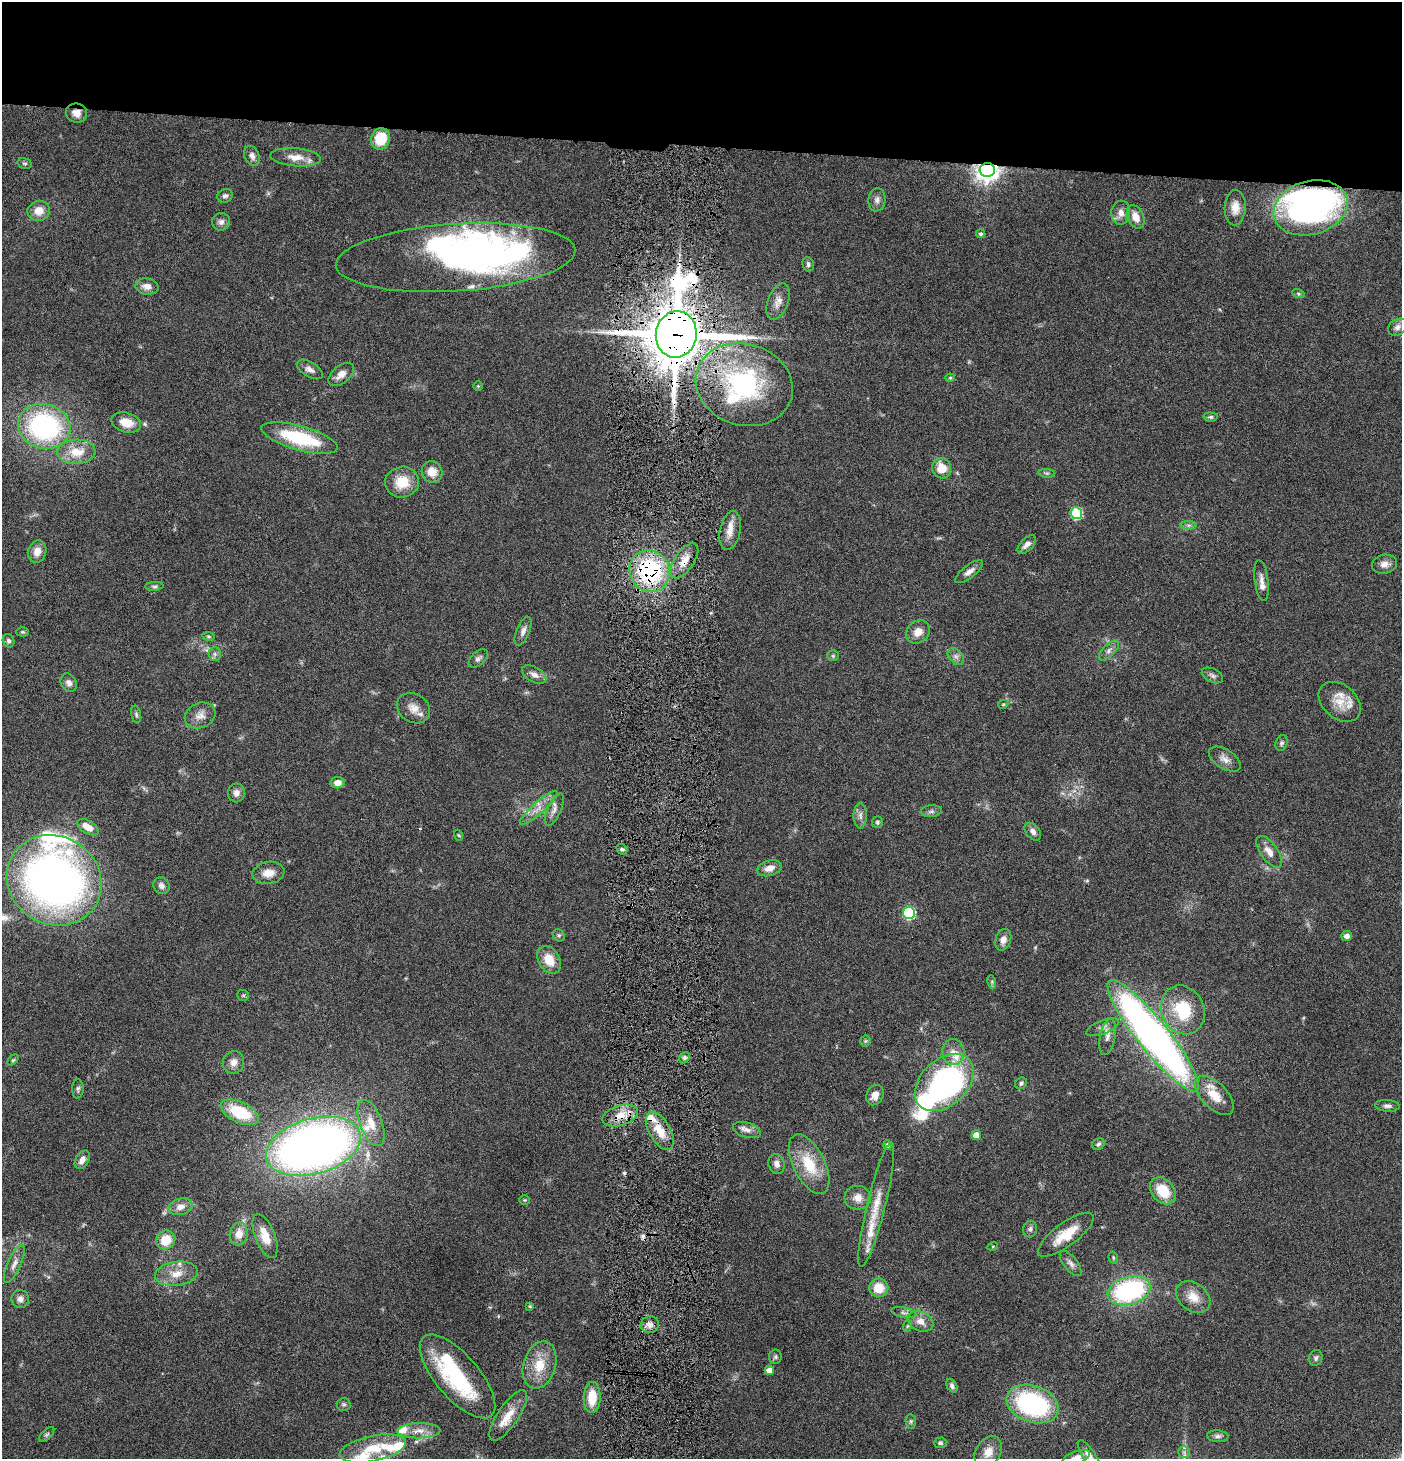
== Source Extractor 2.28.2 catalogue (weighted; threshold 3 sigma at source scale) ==
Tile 2 of 3 x 3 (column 2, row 1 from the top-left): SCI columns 1547-2946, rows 2914-4370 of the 4445 x 4372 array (HDU 1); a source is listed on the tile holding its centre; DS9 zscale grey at full resolution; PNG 1404 x 1461 px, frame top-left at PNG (2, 2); each listed source drawn as its Kron ellipse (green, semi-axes under 4 px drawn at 4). Shown black and unused: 10% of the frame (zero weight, under 4 of 8 exposures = <1% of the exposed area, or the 3 px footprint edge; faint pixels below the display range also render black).
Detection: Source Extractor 2.28.2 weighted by HDU 2 'WHT'; one run over the whole footprint, this tile lists its part. Background 0.0791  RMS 0.0044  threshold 0.0179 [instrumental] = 3 sigma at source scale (4.09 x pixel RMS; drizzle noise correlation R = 1.36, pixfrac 0.8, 0.05/0.05 arcsec/px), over >= 5 px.
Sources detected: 188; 2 too faint to see at this stretch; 7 inside a brighter object's white glare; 2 cosmic-ray / hot-pixel residue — neither listed nor drawn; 16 inside a brighter listed object's ellipse — not listed separately; the other 161 listed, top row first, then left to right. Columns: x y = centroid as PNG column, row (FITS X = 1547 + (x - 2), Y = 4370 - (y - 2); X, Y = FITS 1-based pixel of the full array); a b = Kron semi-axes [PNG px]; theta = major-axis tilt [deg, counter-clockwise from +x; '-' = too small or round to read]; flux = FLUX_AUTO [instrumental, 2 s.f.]
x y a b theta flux
76 113 11 9 -16 2.9
380 139 11 9 63 14
252 156 10 7 -65 2.2
296 157 25 9 -4 5.5
25 163 7 5 -17 0.75
987 170 7 7 - 340
225 196 8 6 24 1.3
877 200 12 8 81 2
1235 208 18 10 88 4.5
1311 208 38 27 16 80
39 211 11 10 - 4.9
1121 213 12 9 84 3
1136 217 12 8 -66 4.5
221 222 9 8 - 1.8
981 234 4 4 - 0.85
456 258 120 33 4 120
808 264 7 5 -75 0.95
147 286 11 8 -9 3.3
1298 293 6 4 -20 0.56
778 301 19 10 69 3.4
1397 327 10 7 33 2.3
676 334 23 20 80 2700
310 369 14 7 -30 2.2
341 374 15 8 40 3.6
950 378 4 4 - 0.47
744 385 49 40 -17 66
478 386 4 4 - 0.4
1210 417 7 4 -5 0.78
126 422 15 9 -17 6.2
44 426 26 22 -14 72
299 438 39 12 -16 29
76 452 19 12 2 9.1
942 468 10 9 - 6.9
432 472 11 10 - 5.4
1047 473 8 3 -5 0.7
402 482 17 15 11 9.4
1076 513 6 5 - 34
1189 525 8 4 0 0.96
730 531 19 10 78 4.8
1027 544 11 6 45 2.2
37 552 11 9 73 3.6
684 561 20 9 55 5.5
1384 564 12 9 12 3
650 571 21 19 -57 49
969 572 17 6 37 2.4
1262 581 20 7 -82 2.6
154 586 9 4 4 0.82
523 631 15 6 67 2.1
22 632 6 4 -2 0.66
918 632 13 10 42 4.3
208 636 6 4 -7 0.55
8 641 7 5 -70 1
1109 650 13 6 45 1.8
215 654 6 6 - 1.1
833 656 5 5 - 0.68
956 656 9 6 -48 1.7
478 659 11 6 43 1.4
534 675 13 7 -30 2.7
1212 675 11 6 -27 1.4
69 683 10 7 -59 1.9
1340 702 24 17 -40 7.2
1003 704 5 4 - 0.45
413 708 17 14 -33 4.6
136 714 9 5 -77 0.79
200 715 16 12 24 3.9
1282 743 8 6 74 0.92
1225 759 18 9 -33 3.2
338 783 7 5 8 2.7
236 793 9 8 - 2.1
539 808 24 6 42 4.3
554 810 18 7 66 2.6
931 811 10 6 4 1.2
860 816 13 6 -90 1.9
877 822 5 5 - 0.74
88 827 12 6 -32 4.9
1033 832 10 6 -51 1.9
458 835 6 3 -70 0.42
622 849 6 5 - 0.83
1269 852 18 8 -54 3.9
769 868 12 7 17 3.5
268 873 16 11 9 4.5
54 880 48 44 -32 250
161 886 9 7 -52 1.7
909 913 6 6 - 45
559 935 6 5 - 0.72
1347 936 5 5 - 1.9
1003 940 11 7 72 2.7
549 960 15 10 -58 6.8
992 982 7 4 -73 0.72
243 995 6 5 - 0.7
1183 1010 25 21 -65 21
1103 1027 17 6 21 2.3
1153 1036 70 15 -51 280
1107 1037 18 7 79 3
865 1041 5 5 - 0.57
953 1052 13 11 -89 4
684 1058 6 4 46 0.85
13 1060 6 4 44 0.56
234 1062 11 10 - 3
944 1082 34 23 43 100
1021 1083 6 5 - 0.94
78 1089 10 5 87 1
875 1095 10 8 63 3.7
1214 1095 24 12 -45 8.8
1387 1106 12 6 -3 1.5
240 1112 20 10 -25 19
620 1116 18 10 17 6.4
371 1123 24 11 -69 7.7
747 1130 14 7 -16 2.2
660 1131 21 10 -60 7.5
976 1135 5 5 - 4.3
1098 1144 6 5 - 0.89
888 1145 5 4 - 1.4
313 1146 48 27 16 350
82 1160 10 6 60 2.4
777 1164 10 8 -70 2.2
809 1164 32 16 -64 14
1163 1191 15 11 -48 11
858 1198 13 12 - 3.8
525 1200 5 4 - 0.55
876 1205 64 9 76 10
181 1207 12 8 17 3.1
1030 1229 8 7 - 1.1
239 1234 11 9 79 4.2
1066 1235 33 11 36 10
265 1236 23 10 -68 6.1
166 1240 10 9 - 8.3
993 1246 5 3 - 0.37
1113 1258 6 4 -72 0.6
1071 1263 15 6 -51 2
14 1264 20 6 66 2.8
176 1274 21 12 8 6.7
879 1288 9 9 - 7.8
1129 1291 22 14 17 61
1193 1297 19 14 -38 6
20 1299 9 9 - 1.9
530 1306 3 3 - 0.39
904 1313 13 5 -11 1.4
921 1321 13 9 -25 3.7
650 1325 9 8 - 2.3
907 1326 6 4 71 0.56
775 1357 7 6 - 0.91
1316 1358 8 6 70 1.1
540 1365 24 16 73 10
769 1370 5 4 - 4.1
458 1376 52 21 -49 44
952 1386 7 5 -59 1.1
592 1397 15 8 88 9.4
344 1404 7 6 - 0.86
1032 1404 27 18 -19 57
508 1415 30 10 56 7.8
911 1421 7 5 -83 0.81
419 1431 21 7 1 4.2
47 1434 9 4 45 0.83
1218 1436 11 6 -5 1.3
940 1443 6 5 - 0.89
373 1448 34 12 12 15
988 1452 17 12 59 5.2
1184 1452 5 5 - 0.97
1089 1456 19 6 -57 3
1076 1457 14 6 19 2.6
Overlapping masked pixels (flux is a lower limit): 6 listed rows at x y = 76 113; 987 170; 676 334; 684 561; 650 571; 620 1116
Isophote crosses this tile's border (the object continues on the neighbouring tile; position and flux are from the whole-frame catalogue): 2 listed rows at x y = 1089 1456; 1076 1457